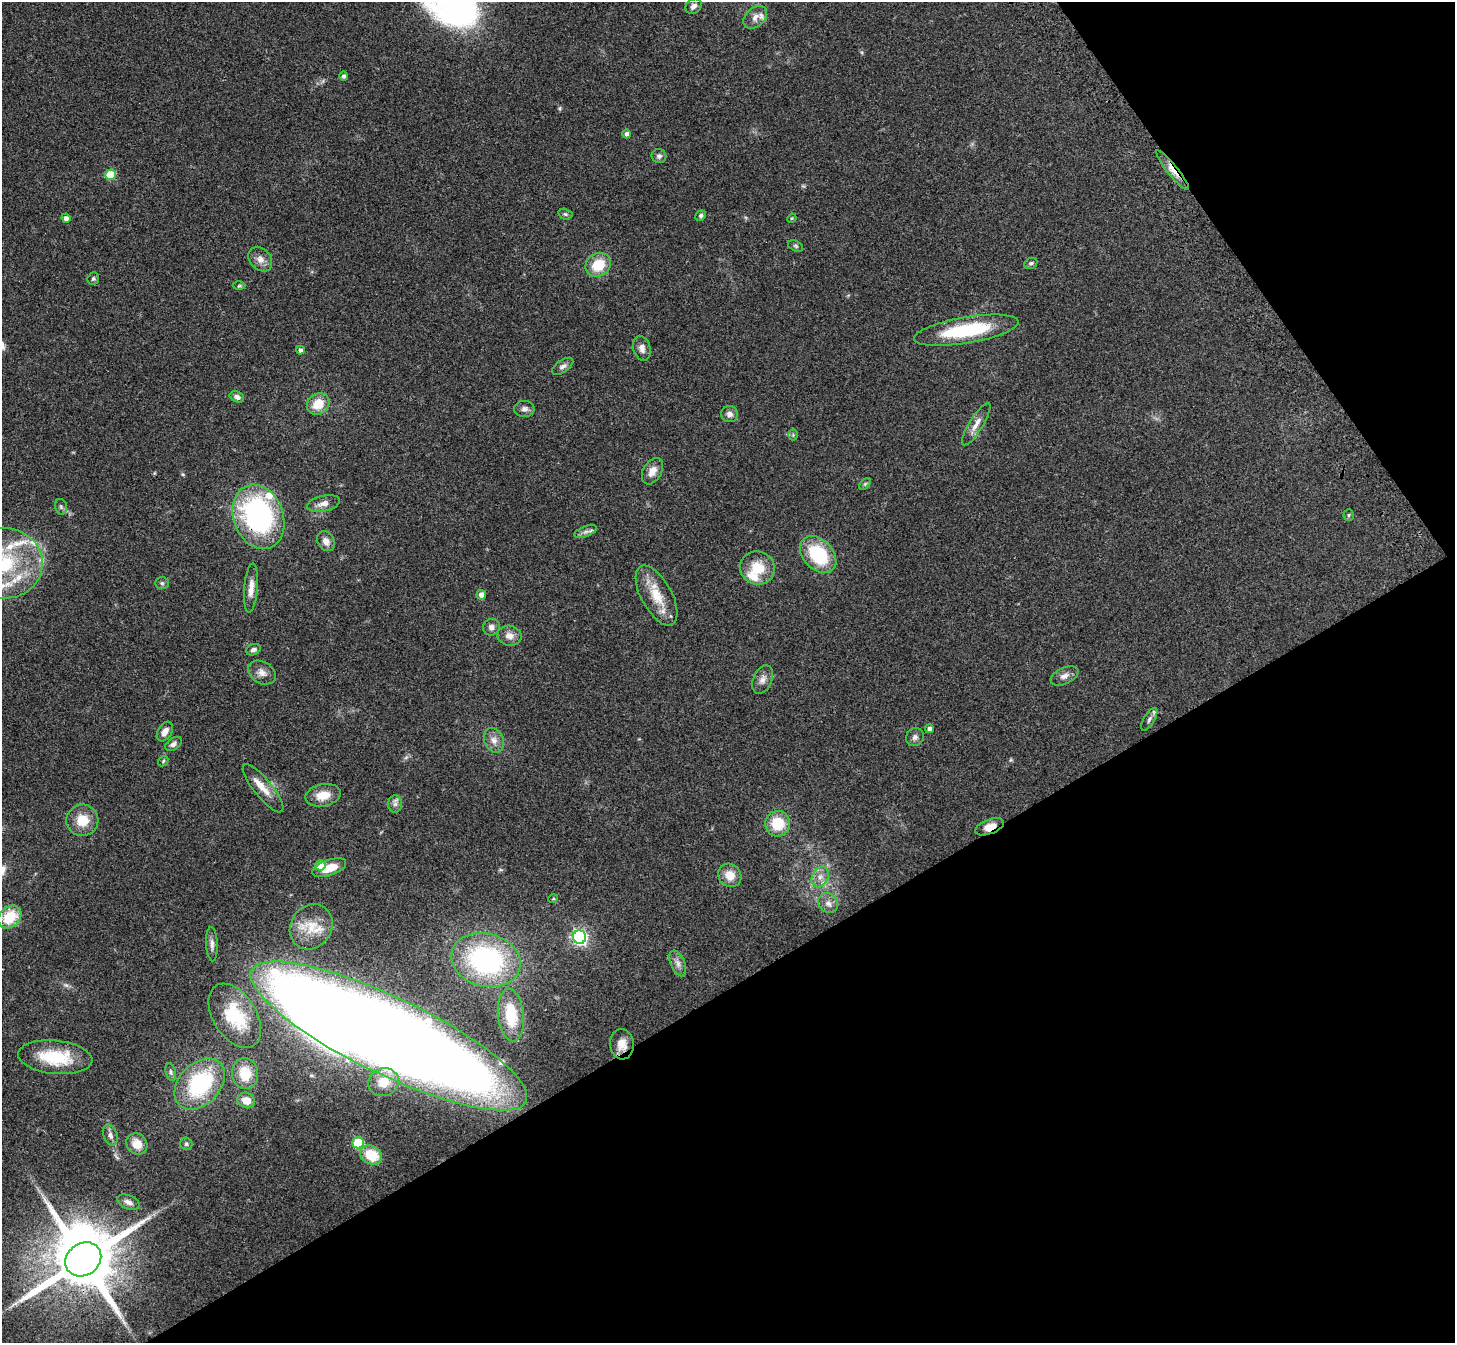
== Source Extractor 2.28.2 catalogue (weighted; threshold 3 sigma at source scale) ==
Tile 12 of 4 x 4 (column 4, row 3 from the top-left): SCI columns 4438-5890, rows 1558-2898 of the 5973 x 5932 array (HDU 1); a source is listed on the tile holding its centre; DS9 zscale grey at full resolution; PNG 1457 x 1345 px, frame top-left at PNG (2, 2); each listed source drawn as its Kron ellipse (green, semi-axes under 4 px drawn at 4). Shown black and unused: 32% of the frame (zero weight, under 3 of 4 exposures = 5% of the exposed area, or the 3 px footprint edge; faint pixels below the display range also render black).
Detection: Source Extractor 2.28.2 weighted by HDU 2 'WHT'; one run over the whole footprint, this tile lists its part. Background 0.0835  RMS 0.0064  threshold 0.0287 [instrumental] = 3 sigma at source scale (4.5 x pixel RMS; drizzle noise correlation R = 1.50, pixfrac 1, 0.05/0.05 arcsec/px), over >= 5 px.
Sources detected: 102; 1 inside a brighter object's white glare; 1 long thin detection or spike segment (spike, bleed or trail) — neither listed nor drawn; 10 inside a brighter listed object's ellipse — not listed separately; the other 90 listed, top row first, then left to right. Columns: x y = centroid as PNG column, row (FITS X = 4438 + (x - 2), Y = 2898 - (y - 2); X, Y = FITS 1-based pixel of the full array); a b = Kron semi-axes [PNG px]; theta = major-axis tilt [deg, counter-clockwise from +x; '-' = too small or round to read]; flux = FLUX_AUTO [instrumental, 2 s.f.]
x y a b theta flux
693 6 9 7 38 3.2
755 17 13 9 42 4.1
344 76 4 4 - 1.8
627 134 4 4 - 2.3
659 156 7 7 - 2
1173 170 25 5 -51 6.7
111 175 5 5 - 24
565 214 7 5 -16 1.1
701 216 5 5 - 1.4
66 218 4 4 - 3.1
792 218 5 4 - 0.6
796 246 8 5 -27 1.1
260 259 14 10 -48 4.7
1031 263 7 5 26 1.4
598 265 13 11 34 16
93 279 6 5 - 1.1
239 286 6 4 2 0.92
966 330 53 13 10 43
642 348 12 8 -75 3.6
300 350 4 4 - 2
563 366 12 6 34 2.3
237 397 7 5 -24 2.3
318 404 12 10 35 12
524 409 10 8 1 2.5
729 414 8 8 - 2.7
976 424 24 7 58 5.5
793 435 5 5 - 0.9
652 471 14 9 60 5.6
865 484 7 4 45 0.98
324 503 17 8 12 4.8
61 507 8 5 -74 1.4
1349 515 5 5 - 0.91
258 517 33 25 -69 130
586 532 11 5 20 2.4
326 541 10 8 -58 4
818 554 21 15 -47 36
4 563 39 35 -4 70
757 568 17 16 - 16
162 583 7 6 - 1.3
251 588 24 7 85 5.6
481 595 4 4 - 3.3
656 595 33 15 -61 17
491 627 8 8 - 2.7
509 636 12 10 -12 4.8
253 650 8 5 20 2.2
262 673 15 11 -31 4.7
1064 676 15 8 25 3.6
763 680 15 9 67 4
1149 719 13 5 59 2.1
929 729 4 4 - 2.4
165 732 11 7 58 4
915 737 9 8 - 2.3
494 740 12 9 -66 4.7
173 744 9 5 36 2.2
163 761 6 4 48 0.81
263 788 30 9 -51 8.7
323 795 18 11 12 9.6
395 804 8 7 - 2.2
82 820 16 16 - 12
778 824 13 12 - 17
990 827 15 7 21 6.6
320 866 5 5 - 13
329 868 18 8 19 11
730 875 12 11 - 7.9
820 877 11 8 61 4
553 899 5 3 - 0.62
828 903 10 9 - 3.9
10 917 13 10 42 21
311 927 23 20 56 16
580 937 7 6 - 160
212 944 17 6 -87 3.3
486 960 35 26 -15 100
678 963 13 7 -68 3.4
511 1015 26 13 -84 24
235 1016 35 21 -58 28
389 1036 152 38 -26 2300
622 1044 15 12 -86 7.1
55 1057 37 16 -6 30
171 1072 9 5 -77 1.5
245 1073 15 13 -84 16
383 1082 16 14 18 13
200 1084 29 20 47 62
246 1100 9 7 -22 7.3
110 1135 11 7 -70 2.7
358 1143 5 5 - 34
137 1144 11 10 - 8.3
186 1144 6 6 - 1.4
371 1155 11 9 -27 20
128 1202 12 6 -22 3.1
83 1259 19 16 35 6700
Overlapping masked pixels (flux is a lower limit): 5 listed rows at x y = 1173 170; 258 517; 990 827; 622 1044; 83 1259
Isophote crosses this tile's border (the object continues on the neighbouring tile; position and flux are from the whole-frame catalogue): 1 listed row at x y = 4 563